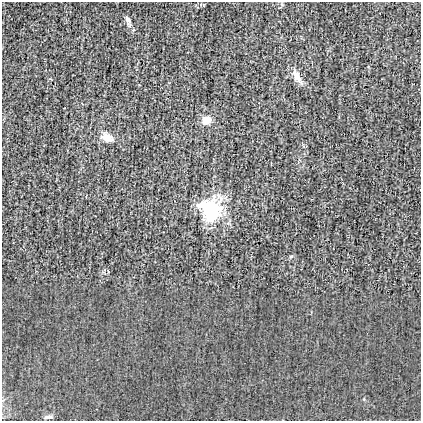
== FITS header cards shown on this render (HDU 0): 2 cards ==
NAXIS1  =                  419
NAXIS2  =                  419

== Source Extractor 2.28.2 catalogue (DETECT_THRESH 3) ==
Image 419 x 419 px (HDU 0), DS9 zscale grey, 1 PNG px = 1 image px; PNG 423 x 423 px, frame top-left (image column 1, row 419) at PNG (2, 2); no overlay
Background -5.50e-04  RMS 0.027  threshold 0.0803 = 3 sigma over >= 5 px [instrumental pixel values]
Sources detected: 8; all 8 listed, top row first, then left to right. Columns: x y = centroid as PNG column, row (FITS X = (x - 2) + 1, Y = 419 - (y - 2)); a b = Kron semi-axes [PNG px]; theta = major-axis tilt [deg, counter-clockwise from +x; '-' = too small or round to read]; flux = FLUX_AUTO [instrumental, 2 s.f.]
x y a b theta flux
128 20 13 5 -70 7.5
297 76 20 8 -60 16
206 120 11 9 33 18
107 137 14 9 -18 17
200 205 11 8 10 14
211 210 27 21 88 110
291 256 6 4 19 2.3
48 417 9 4 3 6.7